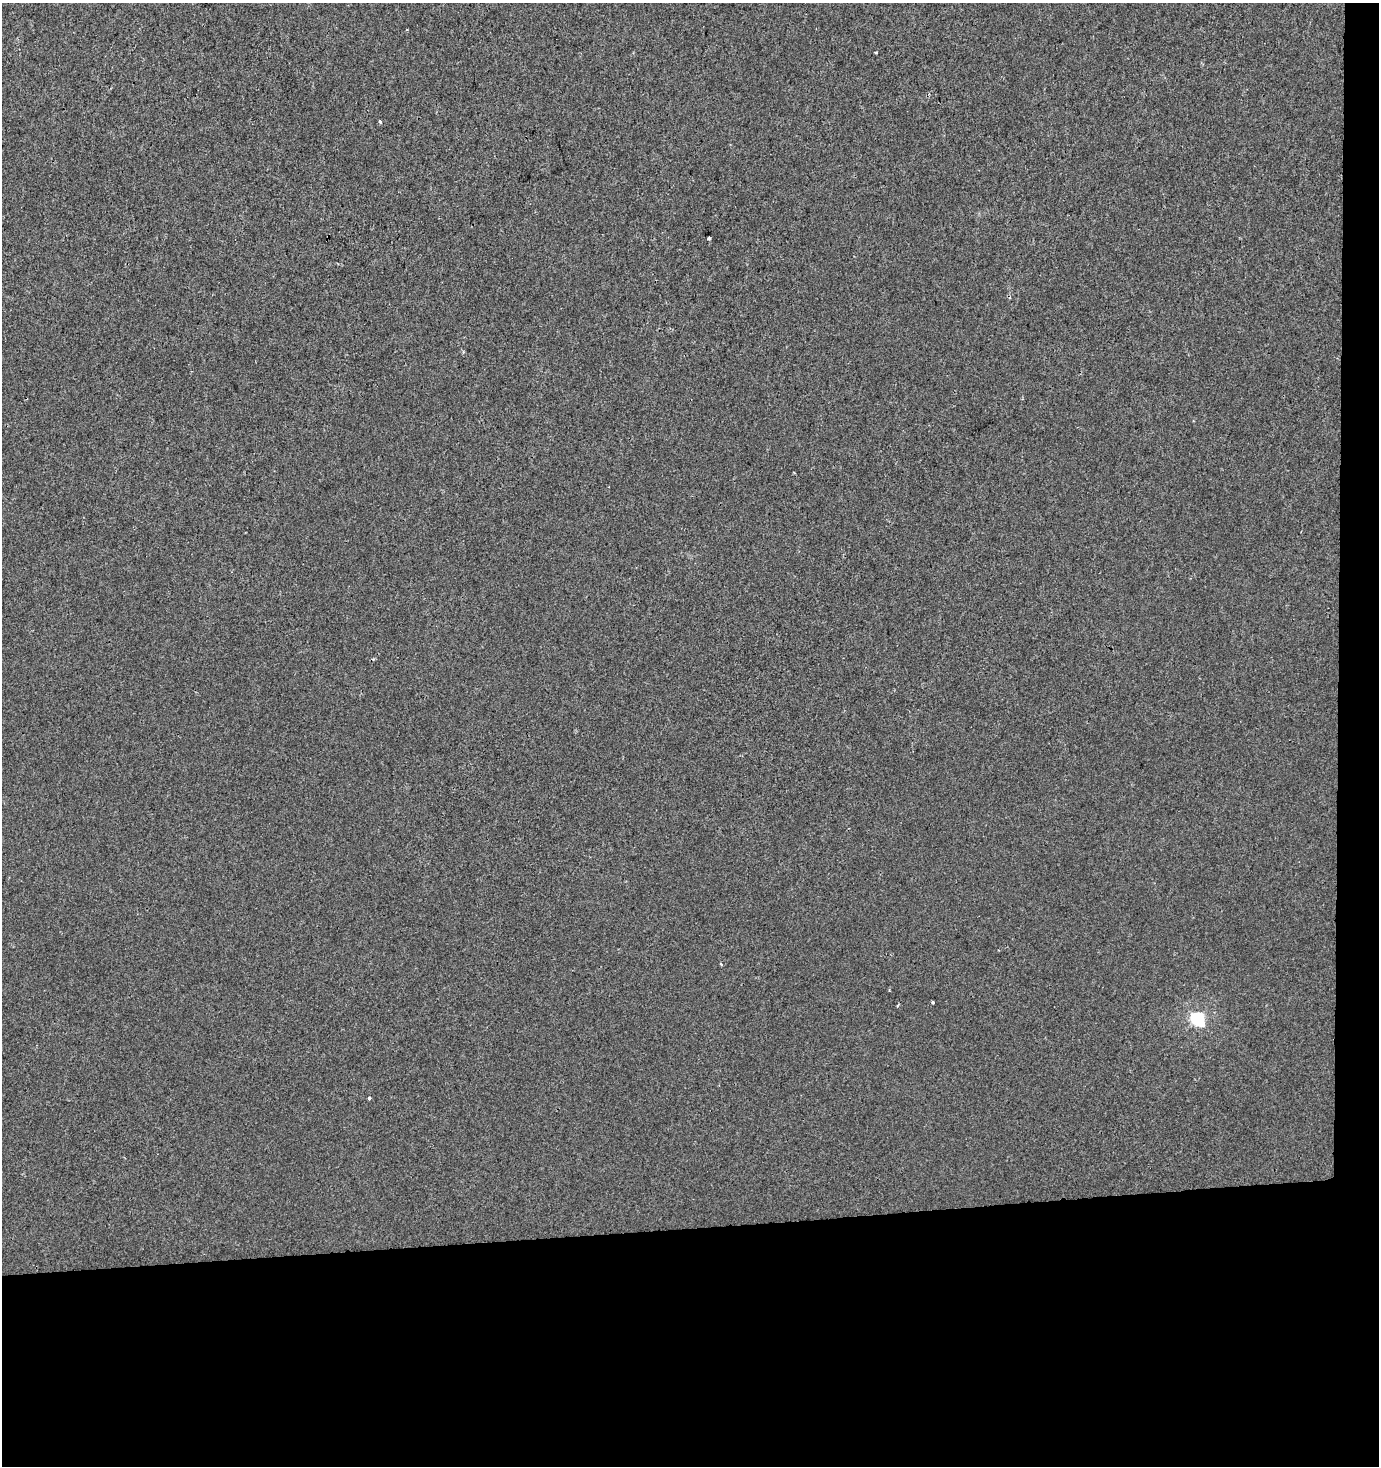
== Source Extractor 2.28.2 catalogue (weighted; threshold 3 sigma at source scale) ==
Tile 9 of 3 x 3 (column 3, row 3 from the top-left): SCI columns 2755-4131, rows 1-1464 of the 4131 x 4392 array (HDU 1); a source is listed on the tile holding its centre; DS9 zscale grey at full resolution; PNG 1381 x 1468 px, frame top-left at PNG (2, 3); no overlay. Shown black and unused: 19% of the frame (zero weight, under 2 of 3 exposures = <1% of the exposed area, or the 3 px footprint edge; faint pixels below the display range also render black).
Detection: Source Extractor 2.28.2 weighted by HDU 2 'WHT'; one run over the whole footprint, this tile lists its part. Background 7.20e-04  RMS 0.0053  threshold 0.0239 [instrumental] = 3 sigma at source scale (4.5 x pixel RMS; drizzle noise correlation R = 1.50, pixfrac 1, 0.0396/0.0396 arcsec/px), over >= 5 px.
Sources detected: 8; all 8 listed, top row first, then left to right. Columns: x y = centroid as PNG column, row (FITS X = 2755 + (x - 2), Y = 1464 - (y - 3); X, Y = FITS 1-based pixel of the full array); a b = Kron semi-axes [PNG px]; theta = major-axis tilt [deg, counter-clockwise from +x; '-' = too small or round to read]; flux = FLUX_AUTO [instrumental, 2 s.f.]
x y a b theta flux
406 30 3 2 - 0.48
875 53 3 3 - 1.4
380 122 3 3 - 2.1
709 238 3 3 - 0.96
721 964 3 2 - 0.87
933 1002 3 3 - 1.6
1197 1019 7 6 - 85
369 1098 3 3 - 1.1